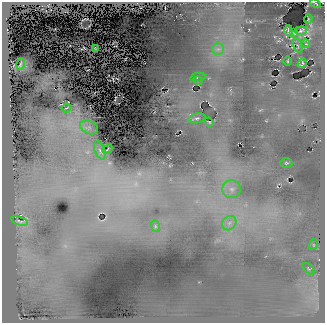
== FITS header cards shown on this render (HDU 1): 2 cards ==
NAXIS1  =                  323
NAXIS2  =                  321

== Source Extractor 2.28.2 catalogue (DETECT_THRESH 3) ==
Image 323 x 321 px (HDU 1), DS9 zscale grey, 1 PNG px = 1 image px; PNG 327 x 325 px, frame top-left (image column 1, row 321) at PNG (2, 2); each listed source drawn as its Kron ellipse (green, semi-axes under 4 px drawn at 4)
Background 262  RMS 11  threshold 34.5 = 3 sigma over >= 5 px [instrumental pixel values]
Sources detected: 27; all 27 listed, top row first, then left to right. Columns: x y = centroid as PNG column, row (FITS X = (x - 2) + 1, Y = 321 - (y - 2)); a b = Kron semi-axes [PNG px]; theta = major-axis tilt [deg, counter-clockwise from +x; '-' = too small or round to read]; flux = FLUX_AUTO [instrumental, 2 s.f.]
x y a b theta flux
315 3 6 2 -34 870
308 19 5 2 - 600
301 30 6 4 11 1600
289 31 6 4 -76 1300
294 33 4 2 - 680
306 44 4 3 - 510
298 45 8 2 -68 770
96 48 4 2 - 660
218 49 6 5 - 2100
287 61 4 3 - 520
302 63 5 3 - 940
20 64 6 2 78 930
198 77 8 2 10 690
198 81 5 3 - 680
67 108 5 2 - 720
197 118 8 4 13 1700
209 122 5 3 - 640
89 127 9 6 -22 3500
107 149 5 2 - 670
100 150 10 4 -68 2600
286 163 6 5 - 1200
232 189 9 9 - 4900
19 221 9 3 -17 1200
229 223 8 6 46 3400
155 226 6 4 -72 1000
313 245 5 3 - 780
308 269 7 4 -45 990
At the frame edge (FLAGS 8, measured only in part): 1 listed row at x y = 315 3